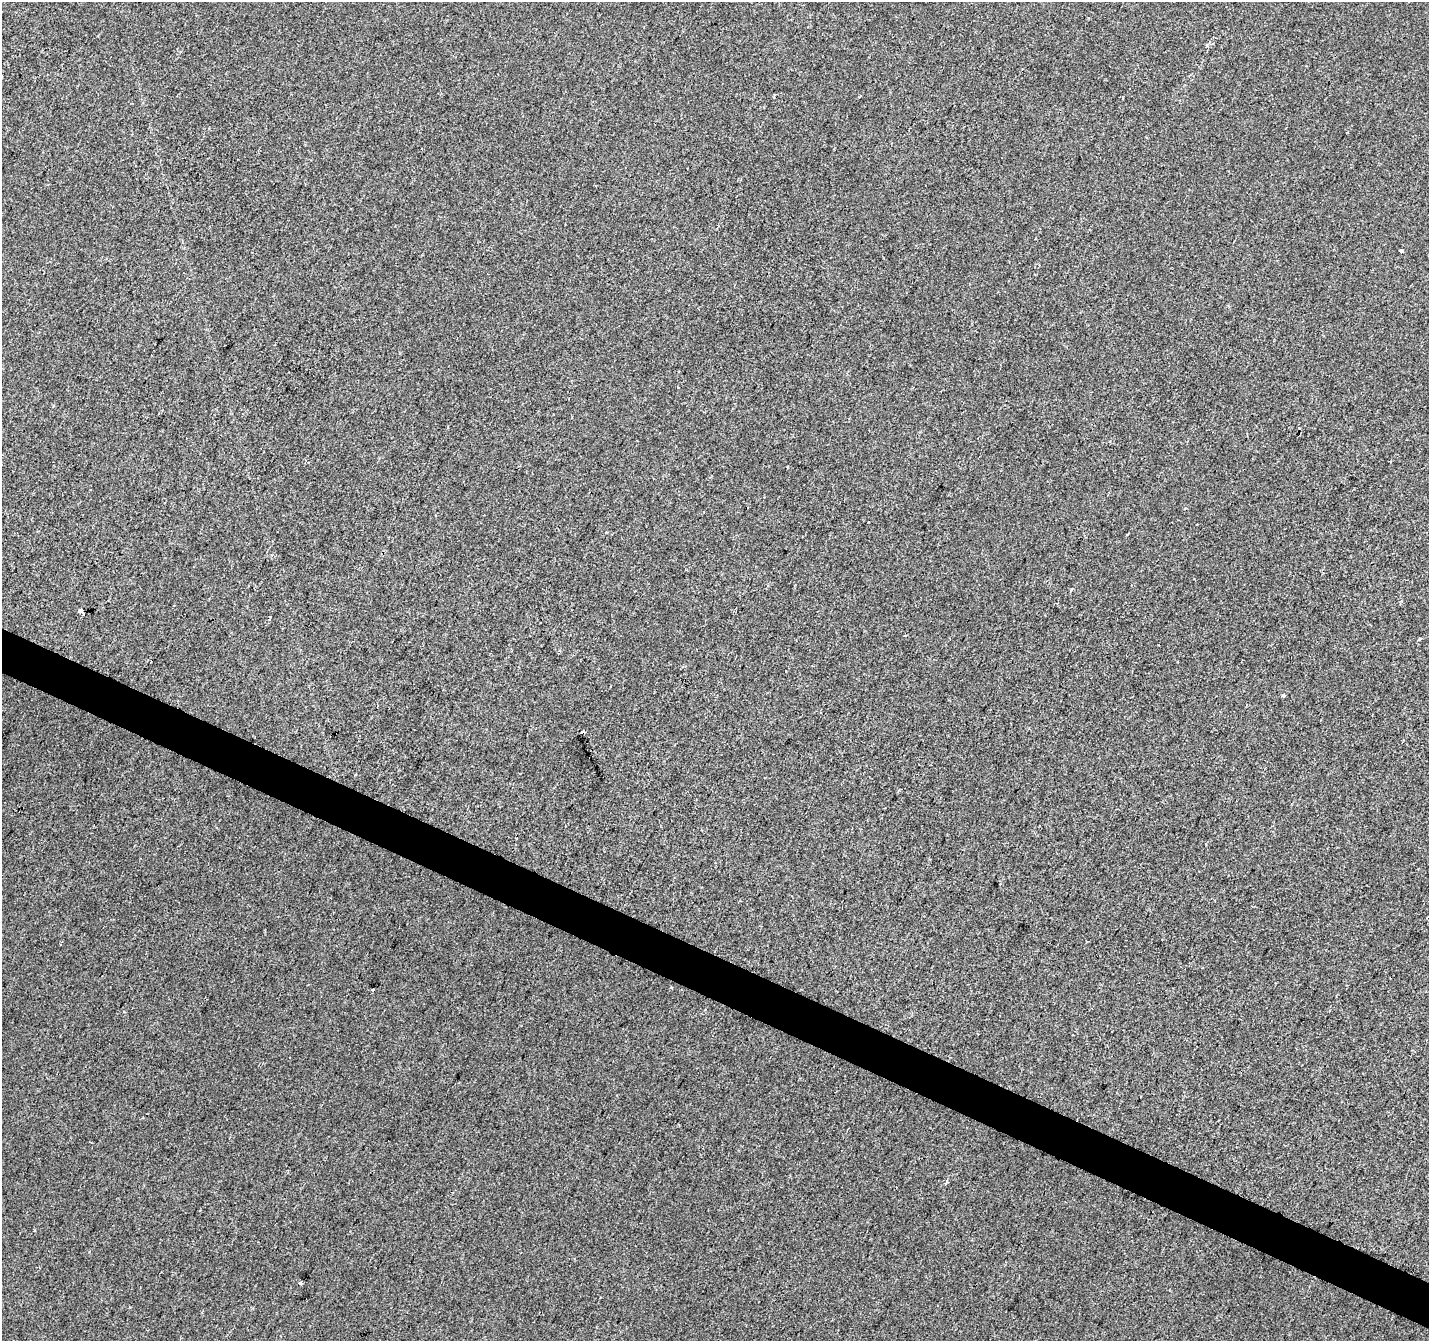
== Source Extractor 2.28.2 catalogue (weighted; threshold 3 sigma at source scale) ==
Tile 6 of 4 x 4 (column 2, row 2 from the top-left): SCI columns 1428-2854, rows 2878-4216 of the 5715 x 5821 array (HDU 1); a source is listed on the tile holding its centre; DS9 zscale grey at full resolution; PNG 1431 x 1343 px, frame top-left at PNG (2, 2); no overlay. Shown black and unused: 3% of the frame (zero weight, under 2 of 3 exposures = <1% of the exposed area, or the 3 px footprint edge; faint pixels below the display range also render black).
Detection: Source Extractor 2.28.2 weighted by HDU 2 'WHT'; one run over the whole footprint, this tile lists its part. Background -3.36e-04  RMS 0.0042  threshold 0.0188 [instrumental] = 3 sigma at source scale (4.5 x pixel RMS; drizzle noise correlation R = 1.50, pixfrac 1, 0.0396/0.0396 arcsec/px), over >= 5 px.
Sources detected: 14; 2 cosmic-ray / hot-pixel residue — not listed; the other 12 listed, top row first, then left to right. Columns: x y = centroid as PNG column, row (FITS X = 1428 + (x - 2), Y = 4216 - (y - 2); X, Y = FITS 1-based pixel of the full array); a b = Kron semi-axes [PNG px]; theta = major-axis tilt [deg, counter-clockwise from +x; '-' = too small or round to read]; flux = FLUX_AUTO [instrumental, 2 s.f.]
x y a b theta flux
860 96 3 3 - 0.74
1401 250 4 3 - 1.7
1299 428 3 2 - 0.39
1071 590 3 3 - 0.77
80 610 3 3 - 20
83 614 3 3 - 16
270 618 5 2 - 0.45
1419 639 3 3 - 1.2
1283 696 3 3 - 1.1
373 990 3 2 - 1.1
946 1182 6 4 60 1.4
301 1283 3 3 - 4.4
Overlapping masked pixels (flux is a lower limit): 1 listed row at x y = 83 614
Unlisted compact peaks at least as high as the median listed source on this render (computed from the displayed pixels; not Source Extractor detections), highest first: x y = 34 1230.